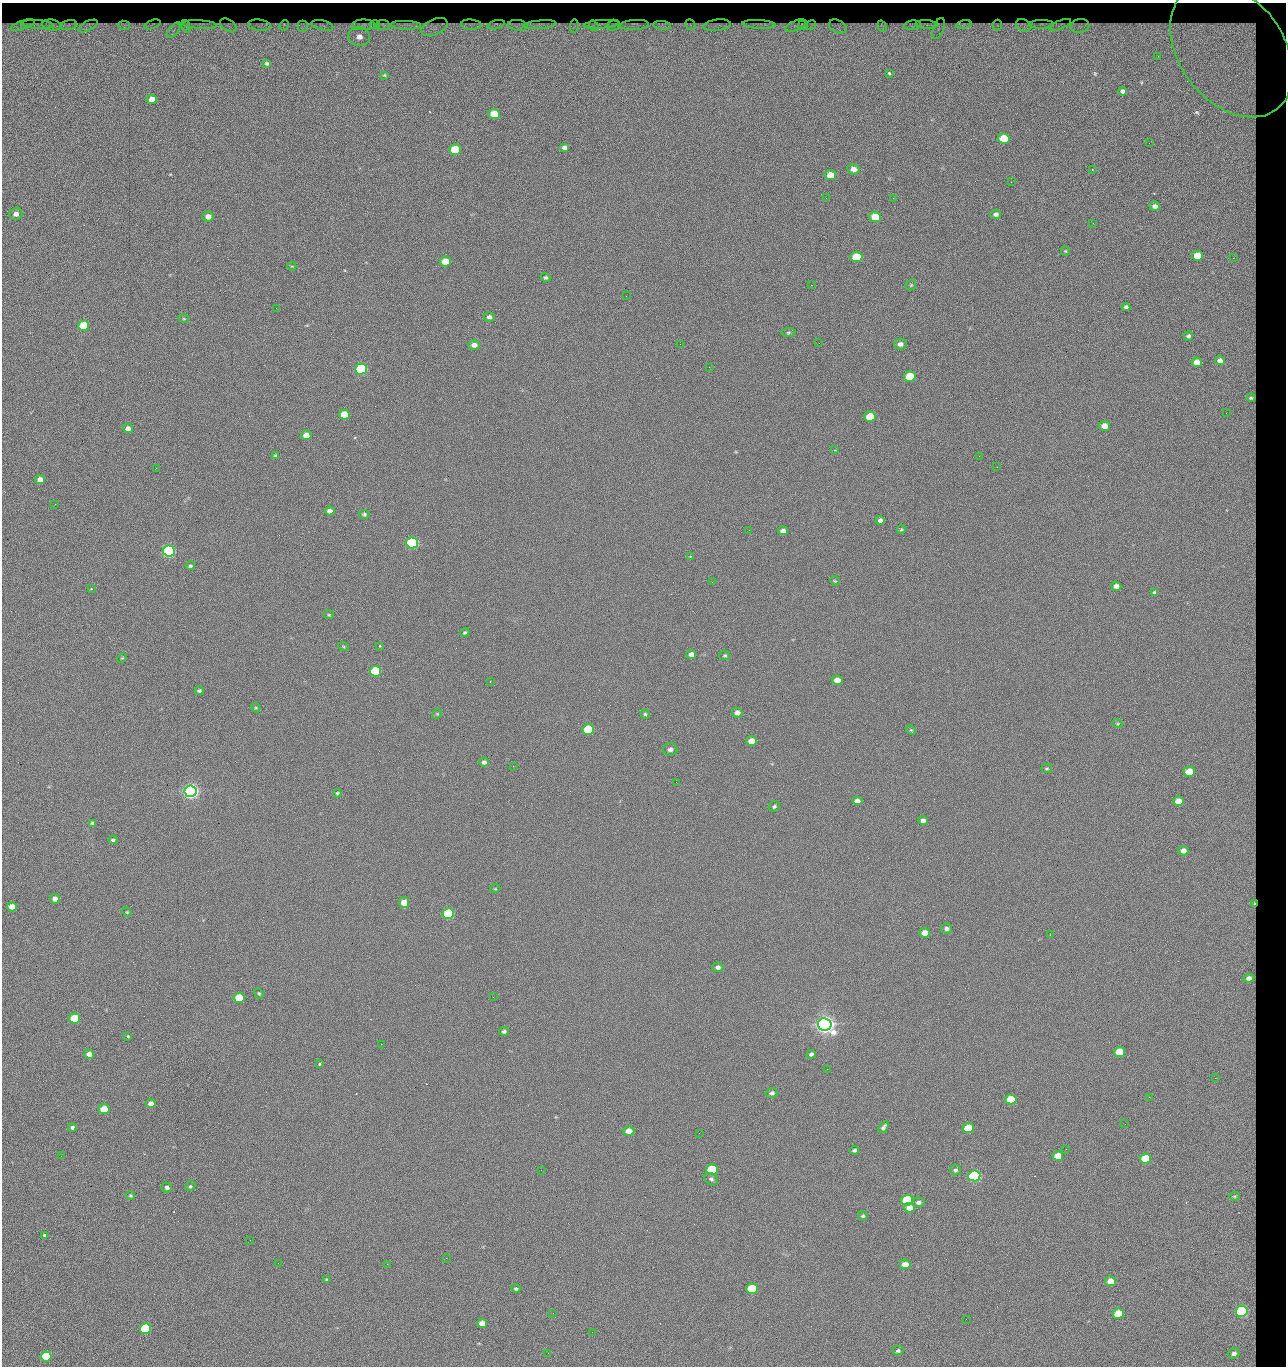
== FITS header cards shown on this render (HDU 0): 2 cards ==
NAXIS1  =                 1284 / length of data axis 1
NAXIS2  =                 1364 / length of data axis 2

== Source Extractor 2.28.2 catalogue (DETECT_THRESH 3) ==
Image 1284 x 1364 px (HDU 0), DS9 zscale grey, 1 PNG px = 1 image px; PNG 1288 x 1368 px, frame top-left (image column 1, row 1364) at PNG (2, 3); each listed source drawn as its Kron ellipse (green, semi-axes under 4 px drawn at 4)
Background 121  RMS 14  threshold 42.6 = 3 sigma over >= 5 px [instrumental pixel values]
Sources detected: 237; all 237 listed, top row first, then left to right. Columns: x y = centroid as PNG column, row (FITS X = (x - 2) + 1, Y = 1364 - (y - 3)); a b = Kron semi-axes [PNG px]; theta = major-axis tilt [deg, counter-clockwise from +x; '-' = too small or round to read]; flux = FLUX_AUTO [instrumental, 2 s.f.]
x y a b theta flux
37 24 16 4 -4 2.6e+03
152 24 8 2 21 9.6e+02
601 24 17 3 5 2.9e+03
759 24 17 4 -3 3.7e+03
926 24 11 4 -4 2.3e+03
1042 24 12 4 0 2.2e+03
23 25 12 3 18 2.4e+03
52 25 9 5 -8 2.4e+03
68 25 8 5 16 2.2e+03
124 25 6 4 -8 2.2e+03
200 25 17 4 -3 3.5e+03
228 25 9 5 -35 1.8e+03
259 25 11 5 -7 2.8e+03
284 25 5 3 - 1.3e+03
322 25 11 5 -13 3.1e+03
364 25 12 5 0 2.8e+03
375 25 5 3 - 1.6e+03
383 25 7 5 -7 2.4e+03
406 25 15 4 -2 5.6e+03
471 25 10 5 -2 2.4e+03
496 25 9 3 14 2.2e+03
518 25 10 5 -6 3.7e+03
540 25 16 3 5 5.2e+03
614 25 6 5 - 1.9e+03
634 25 14 5 4 3.3e+03
662 25 9 4 -6 3.4e+03
690 25 6 4 -45 1.3e+03
717 25 14 5 6 3.6e+03
803 25 5 5 - 1.7e+03
811 25 5 3 - 1.3e+03
912 25 8 4 7 2.5e+03
964 25 8 4 13 2.2e+03
997 25 5 5 - 1.2e+03
1024 25 8 6 -23 2.5e+03
1060 25 11 3 22 1.5e+03
88 26 10 4 27 3.1e+03
186 26 6 3 -69 1.5e+03
303 26 5 5 - 2.2e+03
574 26 6 3 81 1.2e+03
594 26 5 3 - 1.7e+03
796 26 11 5 22 2.7e+03
838 26 9 6 -27 3.7e+03
882 26 6 3 -62 1.8e+03
1080 26 9 7 11 3.2e+03
434 27 14 8 24 5.5e+03
938 29 11 5 69 2.8e+03
174 30 9 4 53 4.0e+03
359 37 11 9 -12 1.1e+04
1232 50 74 52 -53 3.1e+05
1158 56 3 2 - 1.2e+03
267 63 4 3 - 1.4e+03
889 73 3 3 - 6.8e+03
384 75 3 2 - 6.9e+02
1123 91 4 4 - 2.3e+03
152 99 5 4 - 8.2e+03
494 114 6 5 - 2.3e+04
1004 139 6 5 - 4.3e+04
1149 143 2 2 - 1.1e+03
564 147 5 4 - 3.3e+03
455 150 6 5 - 5.4e+04
854 169 6 5 - 6.5e+03
1092 170 3 2 - 8.4e+02
830 175 6 5 - 1.6e+04
1011 182 2 2 - 1.9e+03
826 198 2 2 - 2.3e+03
893 198 2 2 - 1.7e+04
1155 206 5 4 - 3.8e+03
16 214 6 6 - 5.3e+03
996 214 5 4 - 2.8e+03
208 216 5 5 - 5.9e+03
875 217 6 5 - 2.8e+04
1093 223 3 2 - 9.3e+02
1065 251 5 4 - 1.0e+03
1197 256 5 5 - 2.4e+04
857 257 6 5 - 4.2e+04
1233 258 3 2 - 8.7e+02
445 261 5 5 - 2.0e+04
292 266 4 3 - 6.3e+02
546 277 5 4 - 1.6e+03
811 285 2 2 - 2.7e+04
911 285 6 5 - 1.1e+03
626 296 2 2 - 1.5e+03
1126 307 4 4 - 2.5e+03
276 308 2 2 - 7.6e+02
489 317 5 5 - 2.9e+03
184 319 5 3 - 8.4e+02
84 326 5 5 - 5.2e+04
788 333 7 4 6 1.4e+03
1188 336 5 4 - 1.9e+03
819 343 2 2 - 4.9e+02
680 344 2 2 - 3.2e+03
900 344 6 5 - 4.1e+03
474 345 6 5 - 5.1e+03
1220 360 5 4 - 4.2e+03
1197 362 5 4 - 9.7e+03
709 367 2 2 - 5.3e+02
361 369 6 5 - 1.6e+05
910 376 6 5 - 4.0e+04
1251 398 4 4 - 2.0e+03
1226 413 2 2 - 1.3e+03
344 414 5 5 - 2.0e+04
870 417 6 5 - 3.3e+04
1105 426 5 5 - 9.8e+03
128 428 5 4 - 4.8e+03
306 435 5 5 - 9.4e+03
835 450 3 2 - 5.5e+02
275 456 4 3 - 1.3e+03
979 456 2 2 - 3.4e+03
997 467 2 2 - 5.4e+02
156 468 2 2 - 2.9e+03
40 480 5 4 - 5.9e+03
55 504 3 2 - 8.9e+02
330 511 5 4 - 5.1e+03
364 514 5 4 - 1.8e+03
880 520 4 4 - 3.5e+03
901 529 5 4 - 1.2e+03
749 530 2 2 - 4.5e+02
783 531 5 4 - 4.8e+03
412 543 6 5 - 2.0e+05
169 551 6 5 - 3.3e+05
690 556 4 3 - 9.6e+02
190 566 5 4 - 1.6e+03
835 581 5 4 - 9.9e+02
712 582 2 2 - 6.8e+02
1116 586 5 4 - 5.4e+03
91 589 3 3 - 1.1e+03
1155 593 4 4 - 2.1e+03
329 615 5 4 - 1.1e+03
465 632 5 4 - 1.3e+03
343 646 5 3 - 8.7e+02
380 646 3 2 - 1.0e+03
691 654 5 4 - 5.2e+03
725 655 5 4 - 1.3e+03
122 658 5 3 - 9.9e+02
375 671 6 5 - 9.0e+04
837 680 5 4 - 7.4e+03
490 681 3 2 - 1.7e+03
199 691 4 3 - 1.9e+03
256 708 5 3 - 9.5e+02
737 713 5 5 - 4.1e+03
437 714 5 4 - 1.1e+03
645 714 4 4 - 1.3e+03
1117 723 5 3 - 1.0e+03
588 729 6 5 - 7.6e+04
911 730 5 3 - 9.6e+02
752 741 5 5 - 1.4e+04
670 749 7 6 - 3.7e+03
484 762 5 4 - 2.8e+03
513 766 2 2 - 3.3e+03
1047 768 5 4 - 1.3e+03
1189 772 5 5 - 2.6e+04
676 782 2 2 - 2.0e+03
191 791 6 5 - 7.3e+05
337 793 4 4 - 1.2e+03
857 801 5 4 - 5.8e+03
1178 801 5 5 - 1.3e+04
774 806 6 5 - 1.7e+03
923 821 5 4 - 3.9e+03
92 823 4 4 - 2.0e+03
113 840 4 3 - 2.0e+03
1183 851 5 4 - 6.0e+03
495 889 5 3 - 8.1e+02
55 899 5 4 - 5.5e+03
404 903 5 5 - 1.4e+04
1254 903 3 2 - 7.8e+02
12 907 5 4 - 9.9e+03
127 912 5 4 - 9.6e+02
448 914 6 5 - 1.3e+05
946 928 5 5 - 3.0e+03
925 933 5 5 - 9.6e+03
1050 935 3 2 - 7.9e+02
718 967 5 5 - 3.6e+03
1249 978 5 4 - 5.5e+03
259 993 5 4 - 1.3e+03
493 997 2 2 - 1.9e+03
239 998 5 5 - 3.3e+04
74 1018 5 5 - 5.3e+04
825 1024 7 6 - 1.2e+06
504 1031 5 4 - 2.0e+03
128 1036 3 3 - 2.1e+03
381 1044 2 2 - 5.2e+03
1120 1052 5 5 - 3.0e+04
89 1054 5 4 - 6.4e+03
811 1054 4 4 - 2.1e+03
319 1064 3 3 - 2.2e+03
827 1069 2 2 - 1.3e+03
1215 1078 2 2 - 1.9e+03
772 1093 6 5 - 2.5e+03
1149 1097 2 2 - 2.8e+03
1011 1099 5 5 - 4.7e+04
151 1104 5 4 - 7.0e+03
104 1109 5 5 - 3.1e+04
1125 1124 3 2 - 7.6e+02
72 1127 4 4 - 2.0e+03
884 1127 7 4 54 2.6e+03
968 1128 5 5 - 4.4e+04
629 1131 5 5 - 9.0e+03
699 1133 2 2 - 9.2e+02
1066 1149 2 2 - 4.1e+02
854 1150 4 3 - 2.0e+03
61 1156 2 2 - 2.4e+03
1058 1156 5 5 - 1.7e+04
1146 1159 5 5 - 5.8e+04
541 1170 2 2 - 9.5e+02
712 1170 6 5 - 7.9e+04
955 1170 5 5 - 2.1e+03
974 1176 6 5 - 2.8e+05
711 1179 7 5 -34 2.2e+03
190 1186 5 4 - 1.3e+03
167 1187 5 5 - 2.6e+03
130 1195 4 4 - 1.3e+03
1234 1196 5 4 - 1.3e+03
907 1200 6 5 - 8.5e+04
918 1202 6 5 - 3.5e+03
909 1208 5 5 - 9.6e+03
863 1216 4 4 - 1.4e+03
45 1235 4 3 - 2.1e+03
250 1240 2 2 - 1.9e+03
446 1258 2 2 - 8.5e+03
278 1263 2 2 - 1.8e+03
387 1264 2 2 - 5.5e+03
905 1264 5 5 - 9.1e+03
327 1279 4 4 - 1.3e+03
1111 1281 5 5 - 1.4e+04
516 1289 4 3 - 1.6e+03
752 1289 6 5 - 8.1e+04
1242 1311 6 5 - 1.9e+05
553 1313 2 2 - 5.4e+02
1118 1314 5 5 - 4.7e+04
966 1319 2 2 - 2.5e+03
482 1323 5 4 - 7.7e+03
145 1328 5 5 - 1.0e+05
592 1332 2 2 - 7.3e+02
898 1351 5 4 - 2.1e+03
548 1353 2 2 - 3.5e+03
1234 1354 6 5 - 3.7e+03
46 1356 5 5 - 5.4e+04

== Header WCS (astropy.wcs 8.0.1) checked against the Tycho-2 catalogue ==
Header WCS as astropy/WCSLIB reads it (CRVAL/CRPIX/CD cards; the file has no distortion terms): RA---TAN/DEC--TAN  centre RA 15:41:43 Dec +51:58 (235.43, +51.97 deg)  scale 1.26 arcsec/px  FOV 26.9' x 28.5'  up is +92 deg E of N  parity flipped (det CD > 0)
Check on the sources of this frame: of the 60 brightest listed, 10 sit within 2.0 arcsec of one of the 16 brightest Tycho-2 stars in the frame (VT <= 12.38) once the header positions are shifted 0.43 arcsec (0.14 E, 0.41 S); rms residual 0.80 arcsec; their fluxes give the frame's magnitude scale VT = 24.51 - 2.5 log10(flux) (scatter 0.24 mag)
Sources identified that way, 10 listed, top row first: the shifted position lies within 2.0 arcsec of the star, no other Tycho-2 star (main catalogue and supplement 1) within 4.0 arcsec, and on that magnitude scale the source's flux lands within +1.5 / -3 mag of the star's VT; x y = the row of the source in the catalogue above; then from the Tycho-2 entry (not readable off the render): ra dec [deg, ICRS J2000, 3 dp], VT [Tycho-2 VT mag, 2 dp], TYC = Tycho-2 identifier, HIP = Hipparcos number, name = IAU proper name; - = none
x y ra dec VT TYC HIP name
361 369 235.614 +52.064 11.61 3489-1132-1 - -
412 543 235.514 +52.049 11.19 3489-1407-1 - -
169 551 235.515 +52.133 11.12 3489-1380-1 - -
191 791 235.378 +52.130 9.31 3489-1322-1 76850 -
448 914 235.303 +52.042 11.52 3489-958-1 - -
825 1024 235.232 +51.912 9.59 3489-824-1 - -
974 1176 235.143 +51.862 10.97 3489-1016-1 - -
907 1200 235.131 +51.886 12.29 3489-908-1 - -
752 1289 235.084 +51.941 11.45 3489-1346-1 - -
145 1328 235.075 +52.152 11.74 3489-912-1 - -